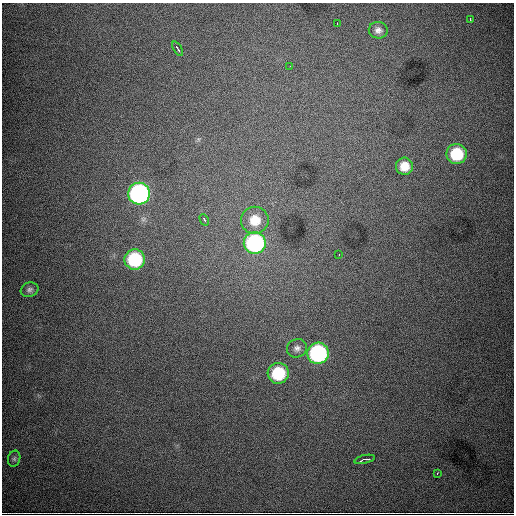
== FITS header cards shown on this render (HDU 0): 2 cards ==
NAXIS1  =                  512
NAXIS2  =                  512

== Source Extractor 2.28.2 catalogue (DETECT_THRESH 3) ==
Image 512 x 512 px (HDU 0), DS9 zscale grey, 1 PNG px = 1 image px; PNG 516 x 516 px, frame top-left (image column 1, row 512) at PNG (2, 3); each listed source drawn as its Kron ellipse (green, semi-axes under 4 px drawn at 4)
Background 8190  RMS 94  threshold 283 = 3 sigma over >= 5 px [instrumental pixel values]
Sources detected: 20; all 20 listed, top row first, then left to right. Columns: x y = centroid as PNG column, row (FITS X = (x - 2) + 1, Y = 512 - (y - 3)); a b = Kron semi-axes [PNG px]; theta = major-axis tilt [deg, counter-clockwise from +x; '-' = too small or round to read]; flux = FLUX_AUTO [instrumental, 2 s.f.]
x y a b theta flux
470 19 3 2 - 7.9e+03
337 23 2 2 - 2.8e+03
378 30 9 8 - 3.2e+04
178 49 8 3 -60 1.2e+04
290 66 2 2 - 3.8e+03
457 154 10 10 - 2.8e+05
404 166 8 8 - 8.9e+04
139 194 11 10 - 1.7e+06
204 220 6 3 -61 2.5e+04
255 220 14 13 - 1.3e+05
255 243 11 10 - 1.0e+06
339 255 2 2 - 3.9e+03
135 259 10 10 - 4.6e+05
29 290 9 7 19 2.0e+04
297 348 10 9 - 3.1e+04
318 353 11 10 - 9.7e+05
278 373 10 10 - 3.4e+05
14 459 8 6 76 1.4e+04
364 459 10 3 13 2.2e+04
437 473 3 2 - 7.8e+03